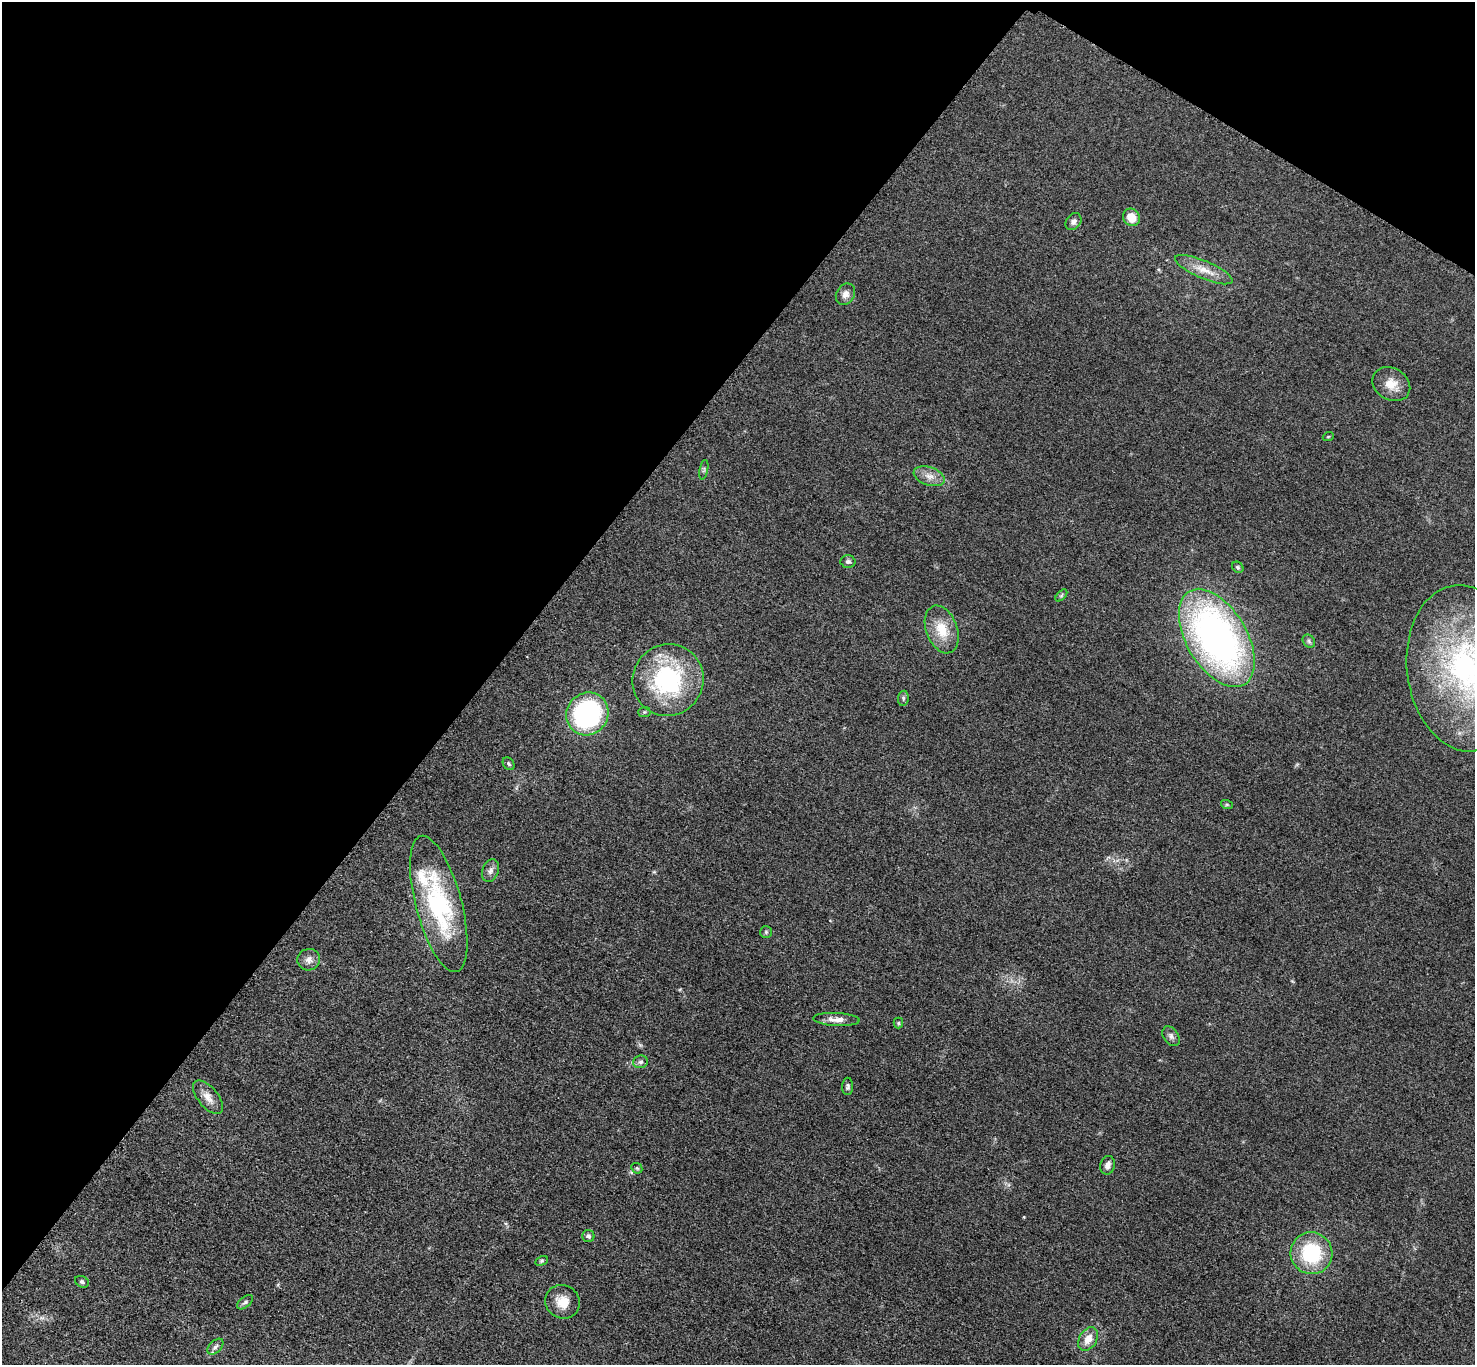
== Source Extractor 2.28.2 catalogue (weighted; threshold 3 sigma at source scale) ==
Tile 2 of 4 x 4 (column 2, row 1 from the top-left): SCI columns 1486-2958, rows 4251-5613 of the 5911 x 5916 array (HDU 1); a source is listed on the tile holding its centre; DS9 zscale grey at full resolution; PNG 1477 x 1367 px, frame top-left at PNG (2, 2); each listed source drawn as its Kron ellipse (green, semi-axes under 4 px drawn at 4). Shown black and unused: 36% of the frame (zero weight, under 3 of 5 exposures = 1% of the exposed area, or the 3 px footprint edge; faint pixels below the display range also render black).
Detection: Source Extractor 2.28.2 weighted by HDU 2 'WHT'; one run over the whole footprint, this tile lists its part. Background 0.0534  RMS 0.0058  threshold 0.0261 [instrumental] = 3 sigma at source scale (4.5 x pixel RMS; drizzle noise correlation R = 1.50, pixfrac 1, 0.05/0.05 arcsec/px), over >= 5 px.
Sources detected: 42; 1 inside a brighter listed object's ellipse — not listed separately; the other 41 listed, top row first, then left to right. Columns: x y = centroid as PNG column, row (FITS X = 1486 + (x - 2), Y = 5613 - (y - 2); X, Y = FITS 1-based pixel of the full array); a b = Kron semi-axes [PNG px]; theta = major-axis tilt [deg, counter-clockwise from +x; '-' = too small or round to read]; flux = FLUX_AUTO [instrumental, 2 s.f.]
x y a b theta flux
1131 217 9 8 - 7.8
1073 221 9 7 51 2.3
1204 270 31 9 -23 8.5
845 294 11 9 58 3.4
1391 384 20 16 -32 8.7
1328 437 5 3 - 0.54
704 470 10 3 79 0.89
929 476 16 9 -19 4.9
848 561 7 6 - 1.3
1238 567 6 5 - 0.91
1061 595 7 4 46 0.9
942 629 25 15 -69 14
1217 638 54 30 -59 250
1309 641 7 5 -49 1.4
1465 668 83 58 -83 160
668 680 36 35 - 69
903 698 7 5 83 1.2
644 712 6 5 - 0.87
587 714 22 20 50 89
508 764 7 5 -54 0.97
1227 805 6 4 -18 0.65
490 871 12 8 69 2.7
439 904 70 23 -75 73
766 932 6 6 - 0.92
309 960 11 10 - 3.4
836 1019 23 6 -3 4.9
898 1023 5 5 - 0.75
1171 1036 11 7 -55 2.1
641 1062 7 6 - 1.7
848 1086 9 5 88 1.3
208 1097 20 10 -50 5.8
1108 1165 9 7 74 2.6
637 1168 6 5 - 0.86
588 1236 6 6 - 1.6
1311 1253 21 20 - 38
542 1261 6 4 28 0.85
82 1282 7 5 -27 1.3
245 1302 9 5 39 1.4
562 1302 17 16 - 9.2
1088 1339 13 8 59 6.5
215 1347 9 6 45 1.7
Isophote crosses this tile's border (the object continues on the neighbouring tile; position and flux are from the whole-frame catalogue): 1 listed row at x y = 1465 668